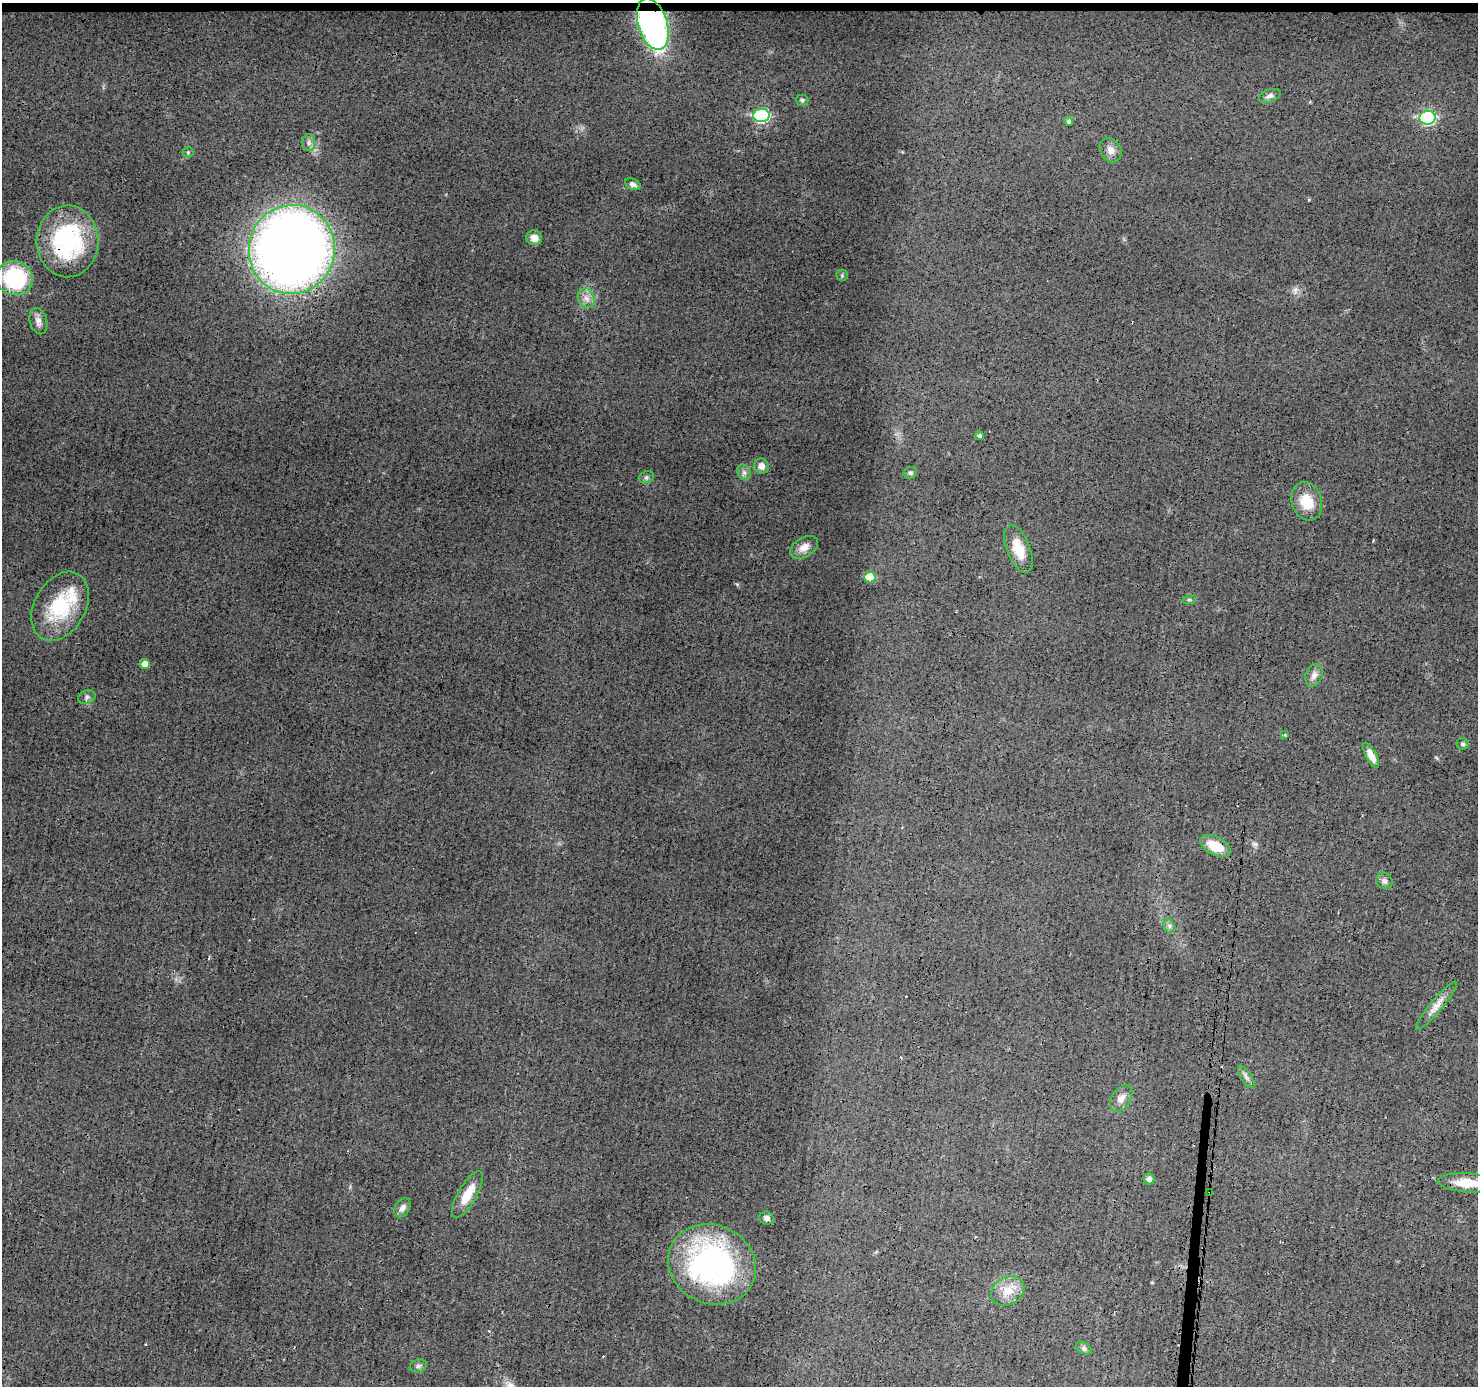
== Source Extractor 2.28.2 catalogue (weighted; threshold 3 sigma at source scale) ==
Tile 2 of 3 x 3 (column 2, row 1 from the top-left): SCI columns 1484-2959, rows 2878-4261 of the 4445 x 4464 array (HDU 1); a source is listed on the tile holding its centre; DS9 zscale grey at full resolution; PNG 1480 x 1388 px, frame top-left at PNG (2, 3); each listed source drawn as its Kron ellipse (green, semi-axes under 4 px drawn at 4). Shown black and unused: <1% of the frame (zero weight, under 3 of 4 exposures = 1% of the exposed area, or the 3 px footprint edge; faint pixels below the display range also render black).
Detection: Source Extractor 2.28.2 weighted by HDU 2 'WHT'; one run over the whole footprint, this tile lists its part. Background 0.0141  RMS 0.0031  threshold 0.0139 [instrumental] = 3 sigma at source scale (4.5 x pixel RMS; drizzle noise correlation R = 1.50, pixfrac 1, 0.05/0.05 arcsec/px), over >= 5 px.
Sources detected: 52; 1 cosmic-ray / hot-pixel residue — neither listed nor drawn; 1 inside a brighter listed object's ellipse — not listed separately; the other 50 listed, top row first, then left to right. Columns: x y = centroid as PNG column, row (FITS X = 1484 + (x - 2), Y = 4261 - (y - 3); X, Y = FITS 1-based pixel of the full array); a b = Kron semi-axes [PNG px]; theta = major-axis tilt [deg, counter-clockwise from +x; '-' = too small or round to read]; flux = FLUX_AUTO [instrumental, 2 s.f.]
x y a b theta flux
653 24 26 14 -73 110
1270 96 11 6 19 1.2
802 100 6 5 - 0.62
761 115 8 7 - 38
1427 118 8 7 - 38
1068 121 4 4 - 0.71
309 143 8 6 -90 1.1
1110 150 13 10 -59 2.1
188 152 5 5 - 0.41
633 184 8 5 -26 1.1
534 238 8 7 - 2.6
68 241 36 31 88 36
292 249 45 43 78 400
842 275 6 5 - 0.48
15 278 18 17 - 26
586 298 10 8 -65 1.9
38 321 13 8 -74 1.9
980 436 4 4 - 0.95
761 466 8 7 - 1.6
744 472 8 6 -69 0.98
910 473 7 6 - 0.71
646 477 8 6 21 0.75
1307 501 19 15 -72 7.5
804 547 15 9 31 2.7
1018 549 25 11 -68 6.4
870 577 6 5 - 6.5
1189 600 7 4 18 0.5
60 606 37 25 60 21
145 664 5 4 - 2.4
1314 675 11 8 68 1.7
87 697 9 6 23 0.92
1285 735 3 3 - 0.67
1463 744 6 5 - 0.67
1371 755 14 5 -61 2.5
1215 846 16 9 -27 6.8
1384 881 8 7 - 1
1169 926 7 5 -61 0.83
1436 1006 31 6 50 3
1246 1077 13 5 -58 1.1
1121 1098 15 9 58 2.1
1149 1179 5 5 - 1.2
1467 1183 30 9 -4 6.9
1210 1192 4 3 - 0.91
467 1195 26 9 60 6.2
402 1208 10 7 55 1.6
766 1218 7 6 - 1.2
712 1264 45 39 -24 77
1008 1291 17 13 28 5.3
1083 1348 8 5 -26 0.81
418 1366 8 6 16 0.79
Overlapping masked pixels (flux is a lower limit): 5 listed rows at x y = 653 24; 68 241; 292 249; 1215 846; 1210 1192
Isophote crosses this tile's border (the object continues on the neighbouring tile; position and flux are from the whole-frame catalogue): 1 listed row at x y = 1467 1183